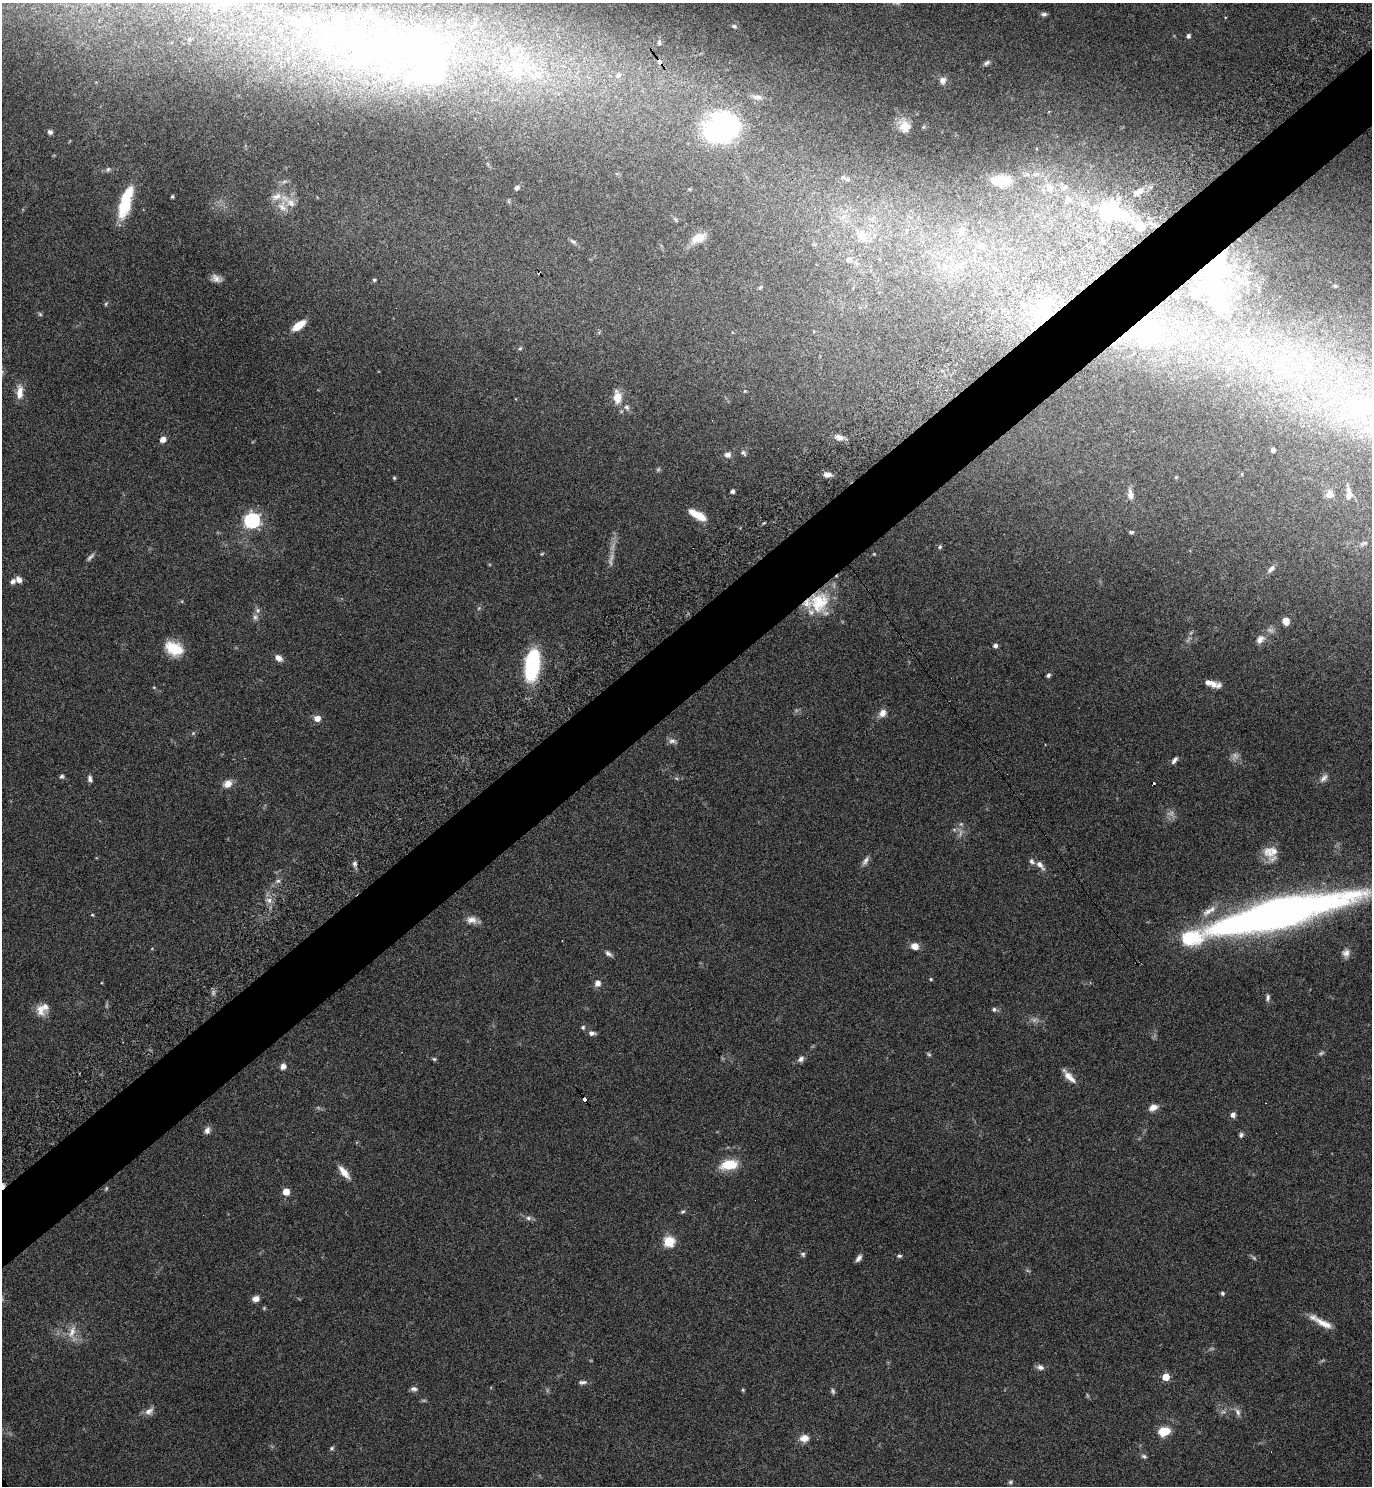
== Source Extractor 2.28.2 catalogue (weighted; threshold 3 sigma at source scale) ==
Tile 10 of 4 x 4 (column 2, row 3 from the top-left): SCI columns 1567-2936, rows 1536-3019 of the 6013 x 6036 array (HDU 1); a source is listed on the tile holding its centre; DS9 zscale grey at full resolution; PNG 1374 x 1488 px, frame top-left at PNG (2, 3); no overlay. Shown black and unused: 5% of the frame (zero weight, under 4 of 7 exposures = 3% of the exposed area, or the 3 px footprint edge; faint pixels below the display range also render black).
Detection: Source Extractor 2.28.2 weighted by HDU 2 'WHT'; one run over the whole footprint, this tile lists its part. Background 0.0469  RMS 0.0039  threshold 0.0159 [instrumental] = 3 sigma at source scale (4.09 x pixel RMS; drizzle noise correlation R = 1.36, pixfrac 0.8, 0.05/0.05 arcsec/px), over >= 5 px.
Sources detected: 209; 9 too faint to see at this stretch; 12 inside a brighter object's white glare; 4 cosmic-ray / hot-pixel residue — not listed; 26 inside a brighter listed object's ellipse — not listed separately; the other 158 listed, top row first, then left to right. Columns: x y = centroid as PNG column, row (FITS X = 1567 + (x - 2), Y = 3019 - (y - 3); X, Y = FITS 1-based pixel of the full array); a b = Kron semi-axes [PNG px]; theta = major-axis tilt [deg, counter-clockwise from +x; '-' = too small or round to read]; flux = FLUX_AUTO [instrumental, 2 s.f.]
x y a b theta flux
221 5 37 18 -10 20
1044 14 8 5 -6 0.92
734 26 7 5 -11 0.7
1188 36 4 4 - 1
189 39 6 5 - 0.71
659 43 5 4 - 0.46
384 52 97 85 42 160
659 62 5 3 - 18
986 63 10 5 35 1
517 66 50 35 45 48
618 75 7 5 12 0.94
943 80 10 9 - 1.8
757 97 15 6 -8 2
905 126 16 15 - 4.7
722 128 41 32 25 62
50 132 5 5 - 1.1
108 169 6 5 - 0.68
1027 174 7 6 - 0.98
847 179 7 6 - 1
1001 180 23 12 1 9.7
1049 187 15 10 -55 4.1
1065 187 10 6 36 1.3
517 188 6 5 - 0.96
689 189 4 3 - 0.47
1138 192 12 6 35 2.2
172 196 4 4 - 0.46
276 196 14 9 25 2.9
125 200 33 14 76 13
290 203 13 10 -25 3.4
1105 212 44 19 -19 35
676 220 6 4 -71 0.47
962 231 15 9 78 3.4
862 236 15 11 -51 5.8
698 238 19 11 24 4.9
573 241 11 5 -29 0.85
982 245 9 8 - 1.9
216 278 15 8 -42 2.2
374 280 4 4 - 0.56
1335 286 5 4 - 0.37
760 288 6 4 62 0.57
1217 301 65 45 -22 55
106 304 6 4 61 0.46
1044 307 18 17 - 10
40 314 6 4 -45 0.48
298 325 14 7 35 6.1
1138 329 51 26 29 30
520 348 5 4 - 0.47
1246 349 19 10 -16 5.8
1293 364 30 8 -37 8.2
1278 366 19 10 3 6.3
745 391 4 4 - 0.29
20 392 20 8 86 3.5
617 397 9 6 -85 6.7
627 407 8 7 - 1.3
1362 410 70 29 -10 63
839 437 10 7 -17 2.2
163 439 5 5 - 3.1
1273 450 4 4 - 1.3
743 453 9 6 -50 0.88
728 455 9 7 2 1.6
827 474 12 6 2 1.7
1242 474 5 3 - 0.35
1176 477 5 4 - 0.37
394 478 5 4 - 0.44
732 491 4 4 - 1.2
1130 494 12 6 -86 2.4
1329 494 9 8 - 2.3
1349 495 10 6 76 1.4
697 515 20 7 -29 6.1
252 520 7 6 - 90
1131 532 6 4 1 0.6
1364 543 10 4 23 0.83
940 547 6 4 68 0.6
542 553 5 3 - 0.36
874 554 4 4 - 0.31
90 557 14 4 47 0.96
1271 569 13 6 50 1.4
19 580 8 6 -35 2
819 602 28 25 54 16
258 610 6 5 - 0.9
255 617 8 6 -90 1.2
1286 621 7 6 - 3.1
1260 639 12 8 46 2.1
995 646 6 5 - 1
174 648 19 13 -26 9.8
278 658 10 7 -37 2
532 665 29 12 81 41
1048 675 6 5 - 0.78
1213 684 10 7 -68 1.7
154 687 5 3 - 0.28
882 713 10 8 65 2.4
317 718 8 7 - 2.4
193 733 5 5 - 0.46
672 741 10 6 1 1.3
1174 760 10 5 53 1.1
62 776 5 5 - 0.72
1324 778 13 7 47 1.7
90 779 8 5 -69 1.2
228 784 10 8 32 2.9
961 824 5 5 - 0.54
1269 852 19 14 -51 5
865 861 13 6 59 1.5
354 863 6 6 - 0.9
1040 865 14 6 -48 2.2
278 881 7 6 - 0.9
269 900 7 7 - 1.5
1278 912 115 25 12 240
92 915 4 4 - 0.36
471 920 14 9 -3 2.5
915 946 9 7 -18 2.8
608 953 10 6 -28 1.1
1346 953 11 9 66 2
931 979 4 3 - 0.43
597 983 7 7 - 2
1268 998 8 5 80 0.91
994 1009 6 5 - 0.82
40 1010 18 11 -74 3.6
583 1027 5 5 - 0.61
592 1033 9 6 -7 1.2
929 1054 6 4 -30 0.51
434 1059 6 5 - 0.52
801 1059 8 6 42 1.3
283 1066 7 6 - 1.7
1069 1077 20 7 -47 3.2
584 1100 4 3 - 8.2
1153 1107 10 7 18 2.6
1233 1115 6 6 - 1.5
207 1130 9 7 75 1.5
1241 1135 7 5 88 0.82
729 1165 19 11 8 9.2
344 1172 20 7 -51 3.4
2 1187 7 4 35 2.1
106 1188 6 4 -73 0.42
286 1192 5 5 - 6.1
683 1212 6 4 30 0.57
528 1218 7 5 14 1
669 1241 6 5 - 26
803 1254 7 5 -47 0.75
899 1256 6 5 - 0.66
859 1258 9 5 53 1.4
1254 1258 7 4 -45 0.57
1222 1293 4 4 - 0.76
256 1299 7 6 - 2.1
1323 1323 27 8 -26 4.9
72 1332 18 8 72 3.5
1040 1367 9 7 -16 1.5
1166 1377 5 5 - 7.6
582 1382 11 5 4 1
414 1389 9 6 -6 1
743 1390 5 4 - 0.4
833 1391 8 5 -79 0.72
149 1411 13 8 36 2.2
1238 1412 11 6 -68 1.4
1164 1431 12 9 18 6.3
804 1438 12 9 9 2.8
332 1448 6 4 16 0.57
1144 1456 8 5 -28 0.83
1010 1482 6 5 - 0.6
Overlapping masked pixels (flux is a lower limit): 6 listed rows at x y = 659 62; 1217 301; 1138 329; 819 602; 584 1100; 2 1187
Isophote crosses this tile's border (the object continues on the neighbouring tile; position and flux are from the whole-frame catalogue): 3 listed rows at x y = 221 5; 1362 410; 2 1187